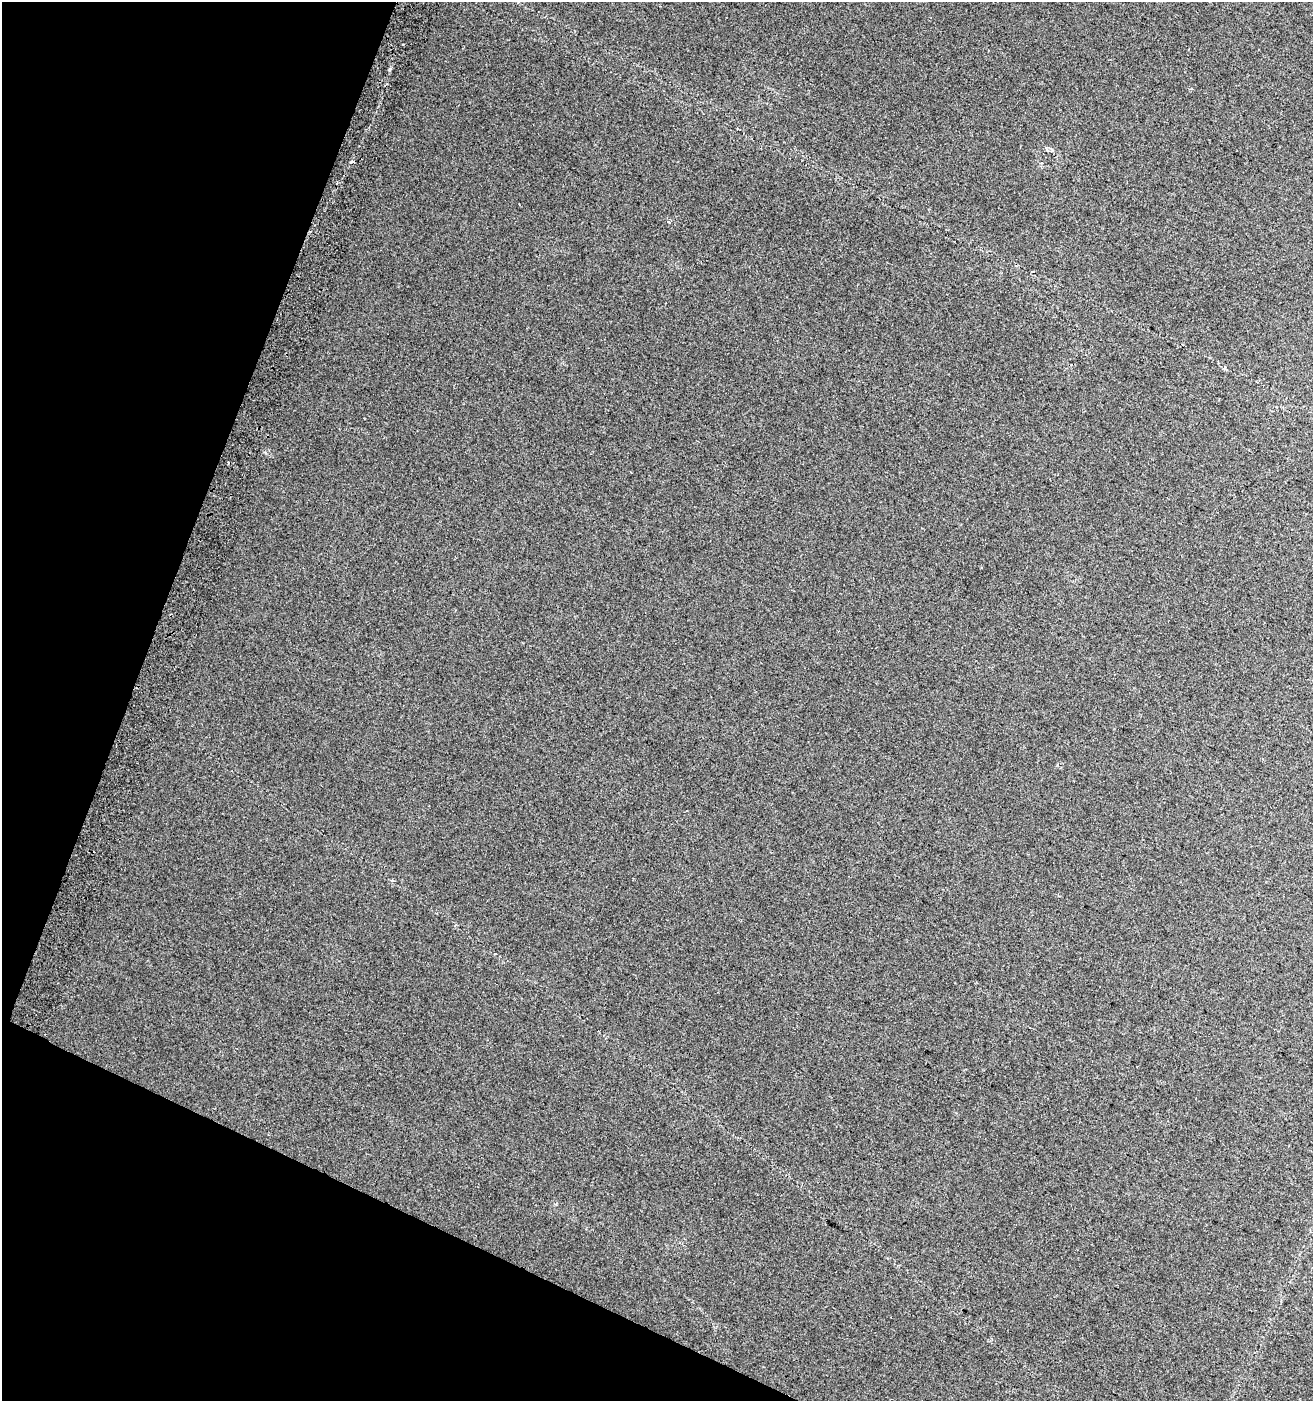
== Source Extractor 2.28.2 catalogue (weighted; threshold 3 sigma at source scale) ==
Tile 9 of 4 x 4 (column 1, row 3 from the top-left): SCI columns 313-1623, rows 1417-2815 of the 5803 x 5637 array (HDU 1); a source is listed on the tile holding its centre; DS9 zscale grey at full resolution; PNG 1315 x 1403 px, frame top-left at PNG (2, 2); no overlay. Shown black and unused: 19% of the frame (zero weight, under 2 of 3 exposures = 3% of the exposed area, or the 3 px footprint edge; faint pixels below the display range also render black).
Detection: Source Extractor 2.28.2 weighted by HDU 2 'WHT'; one run over the whole footprint, this tile lists its part. Background 0.0584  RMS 0.012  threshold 0.056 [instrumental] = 3 sigma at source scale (4.5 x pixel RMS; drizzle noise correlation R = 1.50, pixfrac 1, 0.0396/0.0396 arcsec/px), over >= 5 px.
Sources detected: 5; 1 cosmic-ray / hot-pixel residue — not listed; the other 4 listed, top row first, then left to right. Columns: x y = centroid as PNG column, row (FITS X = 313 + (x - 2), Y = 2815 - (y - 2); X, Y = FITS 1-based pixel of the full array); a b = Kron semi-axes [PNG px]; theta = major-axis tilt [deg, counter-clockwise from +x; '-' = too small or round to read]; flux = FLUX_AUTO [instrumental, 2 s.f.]
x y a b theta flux
390 69 5 4 - 1.6
351 162 5 4 - 2
669 222 5 4 - 2.8
1225 369 6 4 -18 1.6